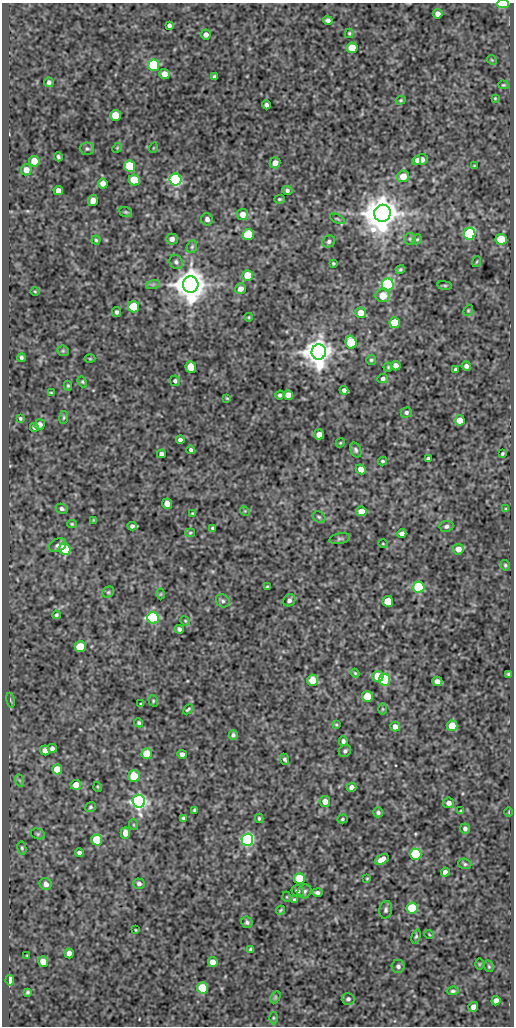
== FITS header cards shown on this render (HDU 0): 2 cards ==
NAXIS1  =                  512
NAXIS2  =                 1024

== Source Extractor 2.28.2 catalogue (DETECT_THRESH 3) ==
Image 512 x 1024 px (HDU 0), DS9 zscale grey, 1 PNG px = 1 image px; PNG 516 x 1028 px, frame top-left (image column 1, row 1024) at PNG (2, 3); each listed source drawn as its Kron ellipse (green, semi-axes under 4 px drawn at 4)
Background 73.1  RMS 0.59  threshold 1.77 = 3 sigma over >= 5 px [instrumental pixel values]
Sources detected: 222; all 222 listed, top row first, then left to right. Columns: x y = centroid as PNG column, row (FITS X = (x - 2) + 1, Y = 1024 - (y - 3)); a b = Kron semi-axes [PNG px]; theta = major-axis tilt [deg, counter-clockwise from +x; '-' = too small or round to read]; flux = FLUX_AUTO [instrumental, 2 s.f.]
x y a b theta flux
503 4 6 3 1 3400
437 14 5 4 - 200
328 20 5 4 - 100
169 25 4 4 - 110
349 33 5 3 - 50
206 35 5 5 - 170
352 48 5 5 - 890
492 60 5 4 - 42
153 65 5 5 - 4000
165 74 5 5 - 360
215 77 4 4 - 110
49 82 5 4 - 100
503 85 5 4 - 45
495 98 4 3 - 38
401 100 5 3 - 51
266 105 4 4 - 100
115 115 5 5 - 1000
117 148 5 4 - 40
153 148 5 3 - 31
87 149 7 6 - 80
58 157 4 3 - 67
421 160 7 5 17 550
34 161 5 5 - 730
417 161 4 3 - 270
275 163 5 5 - 320
130 166 6 5 - 1700
474 166 3 3 - 37
26 170 5 5 - 320
403 176 6 5 - 500
134 180 5 5 - 1400
175 180 6 6 - 10000
103 183 5 4 - 220
58 191 5 4 - 250
287 191 5 4 - 87
279 199 5 4 - 54
93 200 6 5 - 280
126 212 6 4 -20 56
382 213 8 8 - 110000
243 215 5 5 - 310
207 219 6 5 - 160
337 219 8 4 -26 54
248 234 5 5 - 2400
470 234 6 5 - 4200
172 239 6 5 - 190
410 239 6 6 - 80
417 239 5 4 - 46
501 239 5 5 - 1000
96 240 4 4 - 56
329 242 6 5 - 100
192 247 6 5 - 65
176 262 7 6 - 99
476 262 5 3 - 39
333 263 3 3 - 48
400 269 5 4 - 59
248 276 5 5 - 1100
153 284 7 4 19 74
191 284 8 7 - 95000
388 284 6 6 - 11000
445 285 7 4 -8 51
240 289 5 5 - 210
35 291 5 3 - 39
383 296 7 6 - 670
134 307 5 5 - 2400
468 310 6 4 69 49
117 312 5 4 - 93
361 313 5 5 - 500
249 317 4 3 - 32
395 323 5 5 - 1400
351 342 6 5 - 1900
63 351 6 5 - 61
319 352 8 7 - 64000
21 358 4 3 - 80
90 359 5 3 - 38
371 360 5 5 - 60
396 366 5 4 - 210
466 366 5 4 - 140
191 367 6 5 - 550
388 367 4 4 - 44
455 369 3 3 - 61
383 379 5 4 - 100
175 381 5 5 - 80
82 382 6 4 -68 53
68 386 5 3 - 53
344 390 4 4 - 130
51 393 3 3 - 39
280 395 5 4 - 88
288 395 5 5 - 290
227 398 4 3 - 40
406 412 5 5 - 88
64 417 6 4 83 52
20 418 4 3 - 54
460 420 5 5 - 480
39 424 5 5 - 200
34 427 4 4 - 89
319 435 5 5 - 290
180 440 4 4 - 140
340 443 5 3 - 37
191 450 4 3 - 83
356 450 8 5 -66 91
502 453 4 3 - 56
161 454 4 4 - 130
428 459 4 4 - 88
382 461 4 3 - 60
361 469 5 4 - 330
167 504 5 5 - 390
62 509 6 5 - 89
506 509 4 3 - 42
245 511 5 4 - 43
361 511 5 5 - 370
193 513 3 2 - 39
319 517 7 5 -29 76
94 520 3 2 - 33
72 524 5 4 - 50
132 526 4 4 - 110
446 526 7 5 9 98
212 528 4 3 - 49
190 533 5 4 - 49
402 534 5 4 - 150
340 539 10 5 11 93
383 544 5 3 - 33
58 545 9 6 26 130
65 549 6 5 - 1900
458 549 5 5 - 300
505 565 5 4 - 55
267 587 3 2 - 37
419 587 6 5 - 3600
108 592 6 5 - 69
161 594 5 3 - 31
289 600 6 5 - 130
223 601 7 6 - 99
388 601 5 5 - 1100
56 615 4 4 - 64
153 618 6 5 - 9600
185 621 5 4 - 44
179 629 4 4 - 120
80 647 5 5 - 1800
355 673 4 3 - 43
509 675 4 3 - 74
378 676 5 5 - 940
313 680 5 5 - 800
385 680 6 5 - 6300
437 681 5 4 - 190
367 697 5 5 - 1100
11 700 7 4 -80 59
153 701 6 4 -72 55
141 704 4 3 - 49
188 709 6 3 43 61
382 709 6 4 -90 44
139 723 5 4 - 68
336 725 3 3 - 39
452 726 5 5 - 910
395 727 5 5 - 220
233 735 5 4 - 84
343 741 5 4 - 100
52 748 4 4 - 140
45 750 5 4 - 210
345 751 6 6 - 97
147 754 5 5 - 1100
182 754 4 4 - 160
285 759 6 4 -67 76
57 769 5 5 - 650
134 776 6 5 - 1400
19 780 6 4 -70 64
76 785 5 5 - 400
98 787 5 3 - 35
351 787 5 4 - 190
139 801 6 6 - 23000
325 802 5 5 - 270
449 803 5 5 - 170
90 807 6 4 39 68
194 810 3 3 - 47
461 811 4 3 - 40
378 812 5 5 - 89
509 812 4 3 - 31
183 818 4 3 - 67
259 818 4 3 - 57
342 819 5 4 - 61
134 825 5 3 - 36
465 828 5 5 - 110
125 833 5 4 - 320
38 834 7 5 -15 71
97 840 5 5 - 1900
247 840 6 6 - 12000
22 848 6 4 -81 67
79 853 4 4 - 120
416 854 6 5 - 3600
382 859 7 4 27 320
465 864 7 5 -18 72
445 872 4 4 - 170
299 878 5 5 - 1400
367 878 3 2 - 37
46 884 6 6 - 190
139 884 5 5 - 100
298 891 6 5 - 120
304 891 7 6 - 98
317 892 5 3 - 100
287 897 5 3 - 34
294 900 4 3 - 78
412 908 5 5 - 2900
280 910 5 3 - 52
386 910 9 6 79 110
247 922 6 5 - 94
136 930 3 2 - 32
429 934 5 3 - 33
416 936 7 4 73 65
251 949 4 4 - 93
69 953 5 4 - 280
27 956 3 2 - 31
43 961 5 5 - 390
213 962 5 5 - 350
479 964 6 4 89 36
398 966 6 6 - 120
489 966 6 4 -69 51
10 980 5 4 - 820
202 988 5 5 - 1800
453 991 6 4 6 79
28 992 4 3 - 60
275 997 6 4 61 60
348 999 6 6 - 99
496 1001 4 4 - 230
473 1007 5 4 - 250
273 1018 6 4 -90 62
At the frame edge (FLAGS 8, measured only in part): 1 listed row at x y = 503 4